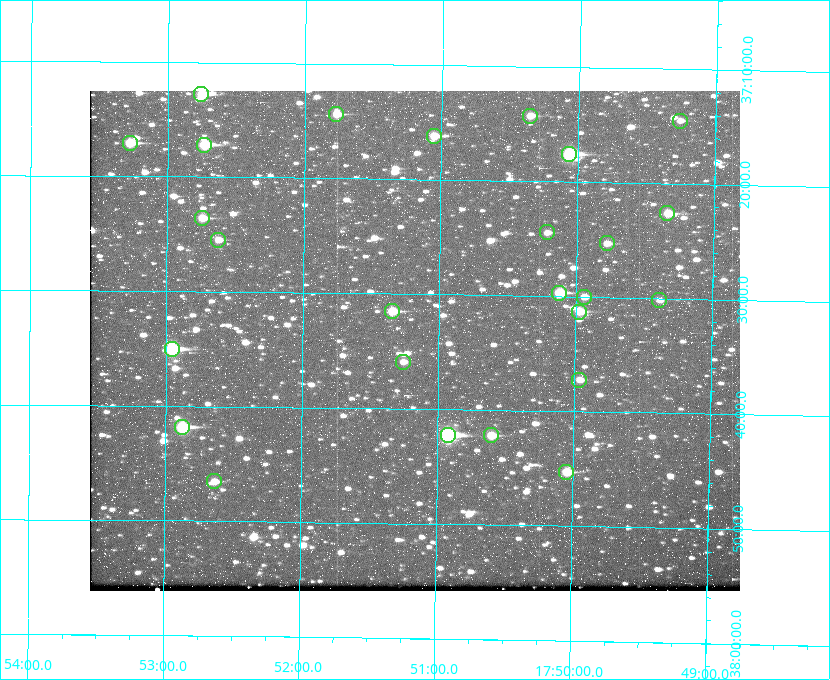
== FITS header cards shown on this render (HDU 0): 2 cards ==
NAXIS1  =                  650
NAXIS2  =                  500

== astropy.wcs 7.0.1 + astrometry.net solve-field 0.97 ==
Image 650 x 500 px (HDU 0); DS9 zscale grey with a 90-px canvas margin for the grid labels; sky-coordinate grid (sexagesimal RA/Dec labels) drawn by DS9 from the SOLVED WCS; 26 Tycho-2 reference stars matched to detected sources circled (green)
Header WCS: none
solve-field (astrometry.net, Tycho-2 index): SOLVED blind (the file carries no WCS)
Solved WCS: RA---TAN-SIP/DEC--TAN-SIP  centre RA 17:51:11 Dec +37:34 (267.79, +37.57 deg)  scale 5.23 arcsec/px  FOV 56.7' x 43.6'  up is +179 deg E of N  parity flipped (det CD > 0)
(file carries no celestial WCS; the grid is the blind solution)
Tycho-2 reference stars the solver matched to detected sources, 26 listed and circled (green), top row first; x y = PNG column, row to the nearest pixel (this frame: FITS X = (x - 90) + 1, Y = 500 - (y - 91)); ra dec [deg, ICRS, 3 dp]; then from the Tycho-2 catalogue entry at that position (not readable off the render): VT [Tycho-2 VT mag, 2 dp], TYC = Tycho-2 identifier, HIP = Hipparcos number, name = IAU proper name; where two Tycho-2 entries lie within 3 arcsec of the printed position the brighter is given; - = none
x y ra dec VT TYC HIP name
201 94 268.189 +37.213 9.71 2620-542-1 - -
336 114 267.943 +37.240 10.39 2620-505-1 - -
530 116 267.589 +37.238 11.09 2619-212-1 - -
680 121 267.316 +37.242 12.03 2619-611-1 - -
434 136 267.764 +37.270 10.17 2620-784-1 - -
130 143 268.319 +37.285 9.88 2620-536-1 - -
204 145 268.183 +37.286 8.98 2620-786-1 87506 -
569 154 267.517 +37.293 8.96 2619-379-1 - -
667 213 267.335 +37.377 10.60 2619-634-1 - -
202 218 268.186 +37.393 10.44 2620-175-1 - -
547 232 267.555 +37.408 11.50 2619-358-1 - -
218 240 268.156 +37.424 11.25 2620-712-1 - -
607 243 267.445 +37.422 11.17 2619-451-1 - -
559 293 267.531 +37.495 10.07 2619-274-1 - -
584 297 267.485 +37.500 11.33 2619-40-1 - -
659 300 267.347 +37.503 12.15 3088-638-1 - -
392 311 267.836 +37.525 9.96 3089-889-1 - -
579 312 267.494 +37.522 10.35 3088-270-1 - -
172 349 268.239 +37.584 8.64 3089-755-1 - -
403 362 267.815 +37.598 11.54 3089-1081-1 - -
579 380 267.491 +37.621 11.40 3088-1284-1 - -
182 427 268.219 +37.697 8.93 3089-671-1 - -
448 435 267.730 +37.705 8.13 3089-1203-1 87349 -
491 435 267.652 +37.703 11.04 3089-693-1 - -
566 472 267.512 +37.755 10.10 3089-2332-1 - -
214 481 268.159 +37.775 11.22 3089-2245-1 - -